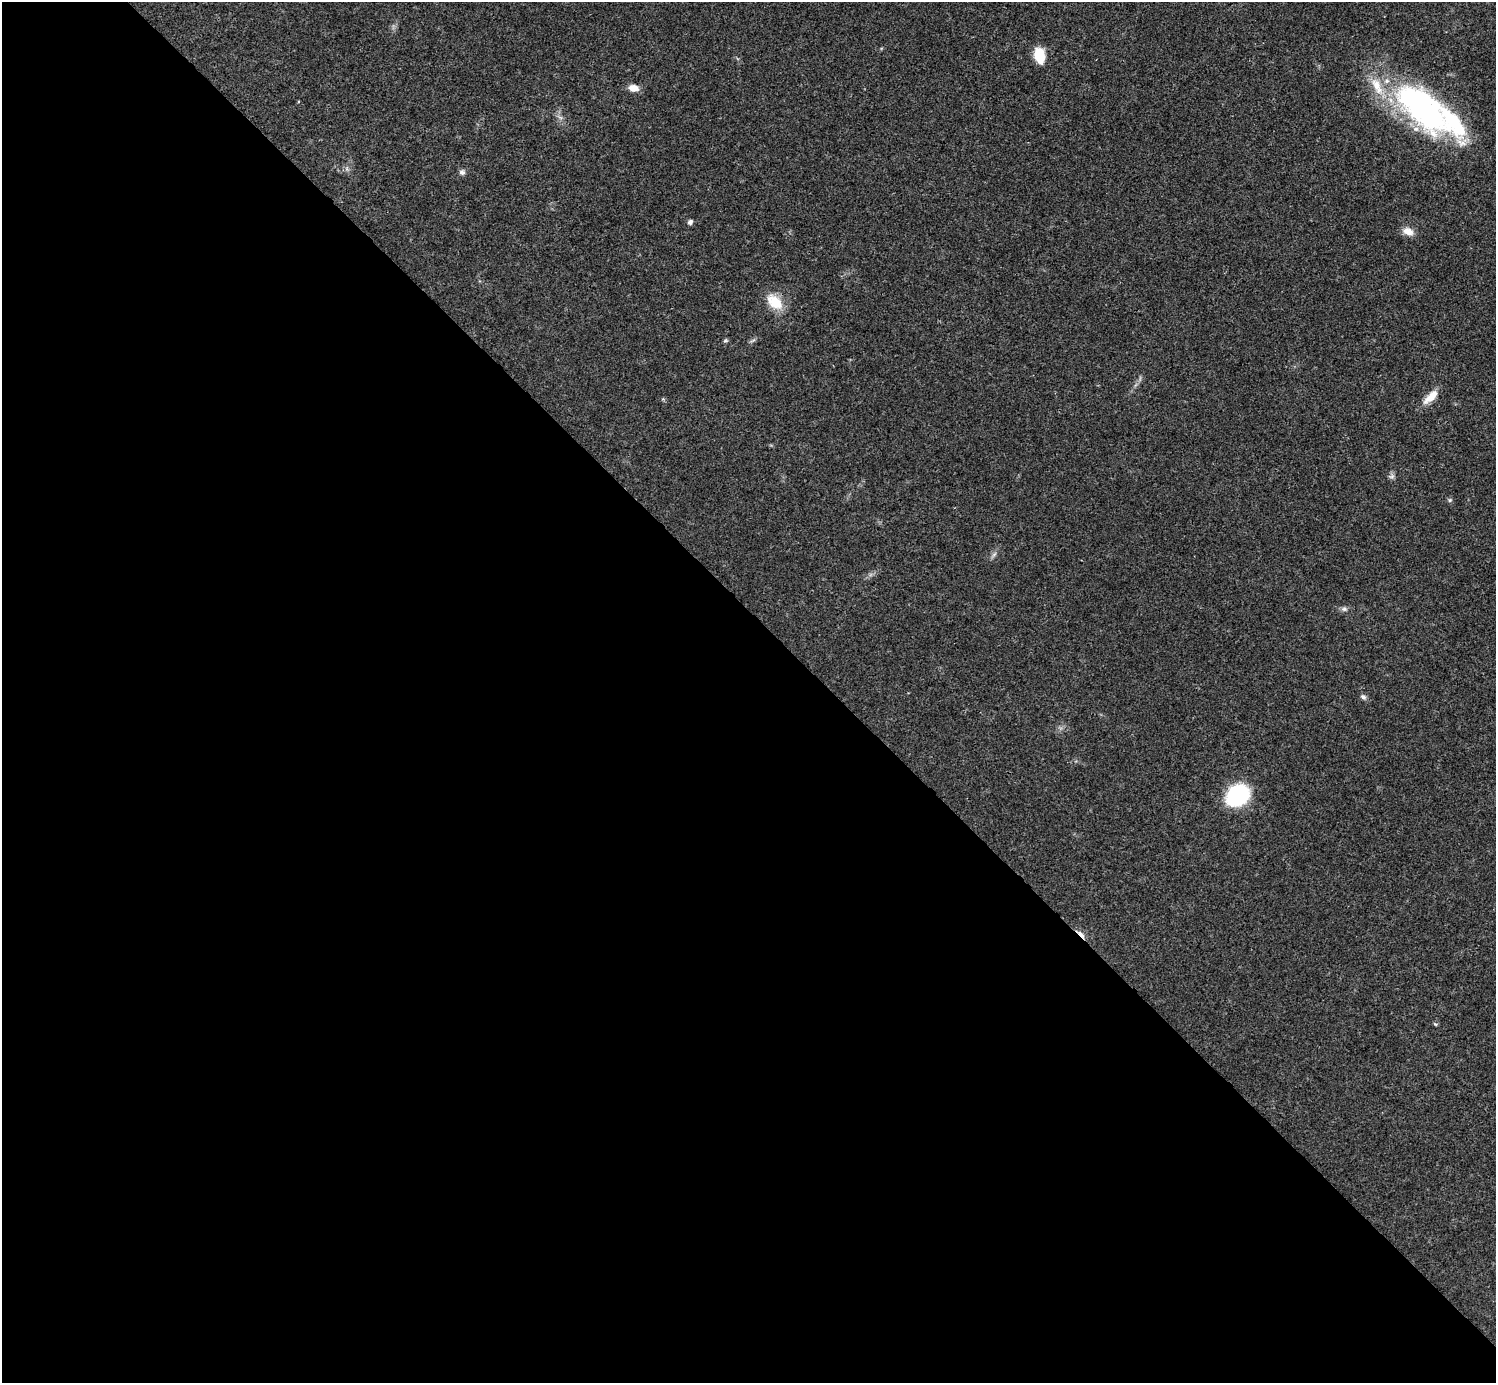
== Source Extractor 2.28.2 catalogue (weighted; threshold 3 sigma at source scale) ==
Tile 9 of 4 x 4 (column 1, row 3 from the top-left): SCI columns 1-1494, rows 1539-2919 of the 5981 x 5981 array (HDU 1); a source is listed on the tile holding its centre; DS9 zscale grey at full resolution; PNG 1498 x 1385 px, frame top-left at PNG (2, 2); no overlay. Shown black and unused: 55% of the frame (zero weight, under 3 of 4 exposures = <1% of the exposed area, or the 3 px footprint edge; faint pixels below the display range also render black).
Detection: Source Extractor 2.28.2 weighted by HDU 2 'WHT'; one run over the whole footprint, this tile lists its part. Background 0.0209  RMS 0.0022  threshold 0.00989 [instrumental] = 3 sigma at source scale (4.5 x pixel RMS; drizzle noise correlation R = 1.50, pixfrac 1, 0.05/0.05 arcsec/px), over >= 5 px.
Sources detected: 23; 2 inside a brighter object's white glare — not listed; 3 inside a brighter listed object's ellipse — not listed separately; the other 18 listed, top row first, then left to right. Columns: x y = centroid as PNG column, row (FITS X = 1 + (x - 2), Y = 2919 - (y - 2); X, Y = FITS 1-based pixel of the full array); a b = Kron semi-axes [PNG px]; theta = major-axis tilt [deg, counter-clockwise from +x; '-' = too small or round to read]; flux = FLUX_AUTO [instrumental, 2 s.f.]
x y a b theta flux
1039 55 16 10 -78 5.4
633 88 11 7 -10 2.2
1425 110 92 32 -36 54
560 117 7 4 -19 0.52
462 172 8 8 - 0.72
690 222 7 6 - 0.63
1408 231 14 9 -24 2
775 302 24 15 -44 5.3
725 341 6 4 19 0.33
1431 397 22 9 44 3.1
1392 476 9 6 18 0.63
1450 500 6 5 - 0.38
994 554 9 3 45 0.5
1344 609 8 6 -15 0.67
1363 697 9 6 -30 0.65
1238 795 18 15 35 24
1081 934 16 4 -44 1.1
1435 1024 6 4 -44 0.27
Overlapping masked pixels (flux is a lower limit): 1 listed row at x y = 1081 934